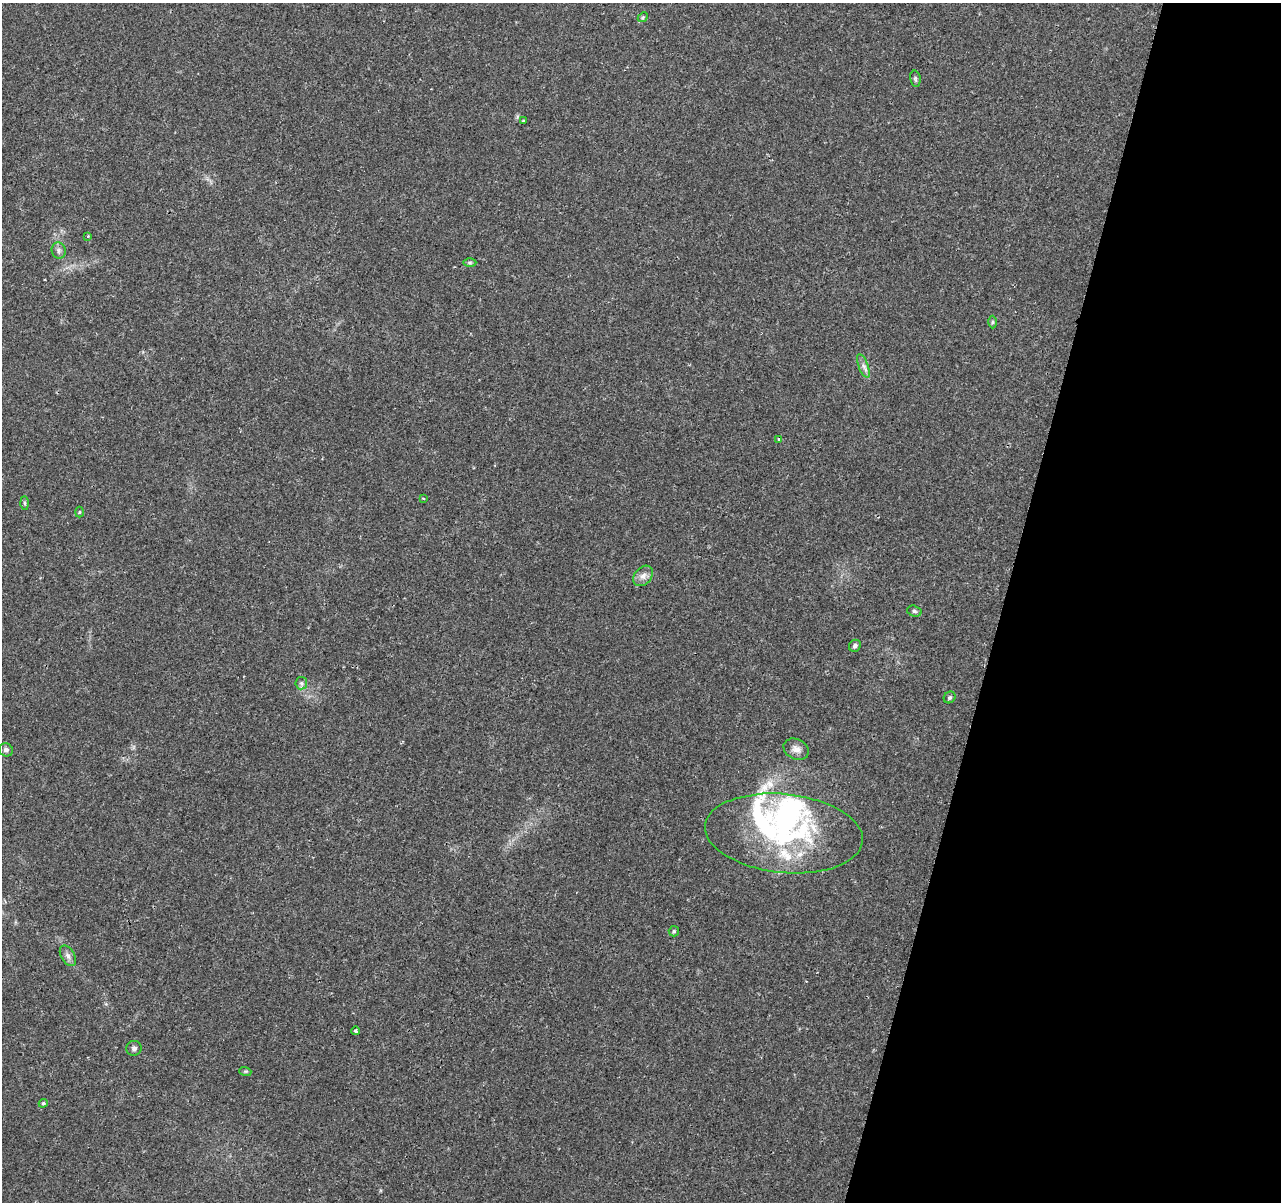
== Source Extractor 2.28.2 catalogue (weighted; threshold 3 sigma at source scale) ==
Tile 8 of 4 x 4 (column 4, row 2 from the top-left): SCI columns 3854-5132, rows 2674-3873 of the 5156 x 5407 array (HDU 1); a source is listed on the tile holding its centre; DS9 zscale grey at full resolution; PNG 1283 x 1204 px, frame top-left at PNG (2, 3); each listed source drawn as its Kron ellipse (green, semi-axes under 4 px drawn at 4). Shown black and unused: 22% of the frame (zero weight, under 2 of 3 exposures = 3% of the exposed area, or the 3 px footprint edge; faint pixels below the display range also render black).
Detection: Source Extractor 2.28.2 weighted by HDU 2 'WHT'; one run over the whole footprint, this tile lists its part. Background 0.117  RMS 0.0067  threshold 0.0302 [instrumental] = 3 sigma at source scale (4.5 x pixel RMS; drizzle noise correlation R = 1.50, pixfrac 1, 0.0396/0.0396 arcsec/px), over >= 5 px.
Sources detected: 31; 1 inside a brighter object's white glare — neither listed nor drawn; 4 inside a brighter listed object's ellipse — not listed separately; the other 26 listed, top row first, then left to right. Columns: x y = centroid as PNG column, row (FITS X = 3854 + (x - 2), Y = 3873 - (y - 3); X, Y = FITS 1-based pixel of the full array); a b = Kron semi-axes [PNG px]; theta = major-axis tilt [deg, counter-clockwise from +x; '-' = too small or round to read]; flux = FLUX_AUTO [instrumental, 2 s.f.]
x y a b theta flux
643 17 5 4 - 0.85
915 79 8 5 -80 1.3
524 121 3 3 - 2.2
88 236 3 3 - 0.52
59 250 8 7 - 2.1
470 263 6 4 0 0.99
992 322 6 4 89 0.99
863 366 12 5 -69 2.7
778 439 4 2 - 0.5
423 499 3 3 - 0.91
24 503 6 4 -89 1
79 512 5 3 - 0.7
643 576 11 8 49 3.9
914 611 7 5 -16 1.2
855 646 6 5 - 1.9
301 683 6 6 - 1.4
950 697 6 5 - 1.2
796 749 13 10 -26 4.2
6 750 7 6 - 2.1
784 833 79 39 -6 100
674 931 5 5 - 0.99
68 956 11 6 -61 2.9
355 1031 4 3 - 1.2
134 1048 7 7 - 2
245 1071 6 4 -17 0.83
43 1103 4 4 - 0.82